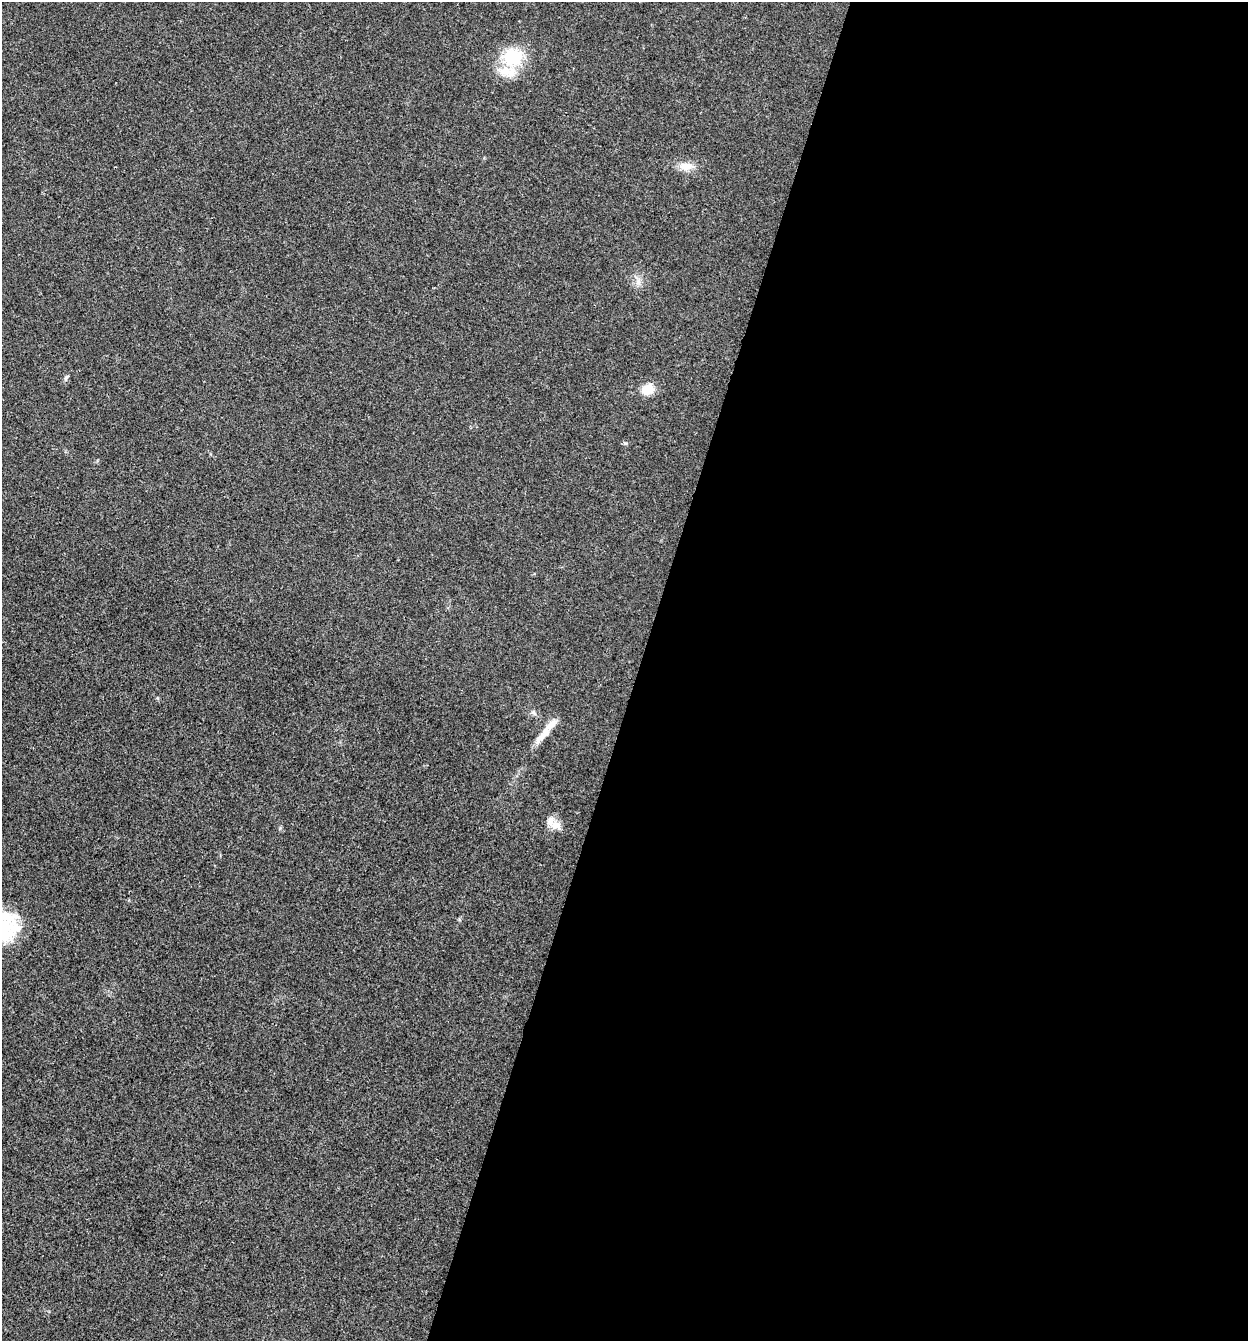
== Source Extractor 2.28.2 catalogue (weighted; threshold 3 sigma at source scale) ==
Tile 12 of 4 x 4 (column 4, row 3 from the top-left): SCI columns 4002-5247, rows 1343-2681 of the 5381 x 5366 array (HDU 1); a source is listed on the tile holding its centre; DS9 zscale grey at full resolution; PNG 1250 x 1343 px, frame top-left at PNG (2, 2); no overlay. Shown black and unused: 49% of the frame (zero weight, under 3 of 4 exposures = <1% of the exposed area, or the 3 px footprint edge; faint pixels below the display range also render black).
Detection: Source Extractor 2.28.2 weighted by HDU 2 'WHT'; one run over the whole footprint, this tile lists its part. Background 0.025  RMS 0.0045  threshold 0.0202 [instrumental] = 3 sigma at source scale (4.5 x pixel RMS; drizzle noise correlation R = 1.50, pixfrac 1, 0.05/0.05 arcsec/px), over >= 5 px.
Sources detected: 12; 3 inside a brighter listed object's ellipse — not listed separately; the other 9 listed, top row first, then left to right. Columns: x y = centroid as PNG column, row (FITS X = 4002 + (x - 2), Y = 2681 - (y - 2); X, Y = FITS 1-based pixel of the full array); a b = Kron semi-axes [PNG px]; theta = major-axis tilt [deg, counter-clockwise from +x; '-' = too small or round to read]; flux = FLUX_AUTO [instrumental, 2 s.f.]
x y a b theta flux
513 57 24 21 8 19
686 166 20 10 4 4.8
638 282 7 4 72 1.4
66 377 7 5 52 0.89
647 390 14 11 26 6.5
625 443 6 4 -17 0.61
543 735 32 8 49 6
556 826 19 12 -37 4.9
3 929 38 30 88 29
Isophote crosses this tile's border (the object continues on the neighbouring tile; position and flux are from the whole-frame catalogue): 1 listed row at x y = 3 929